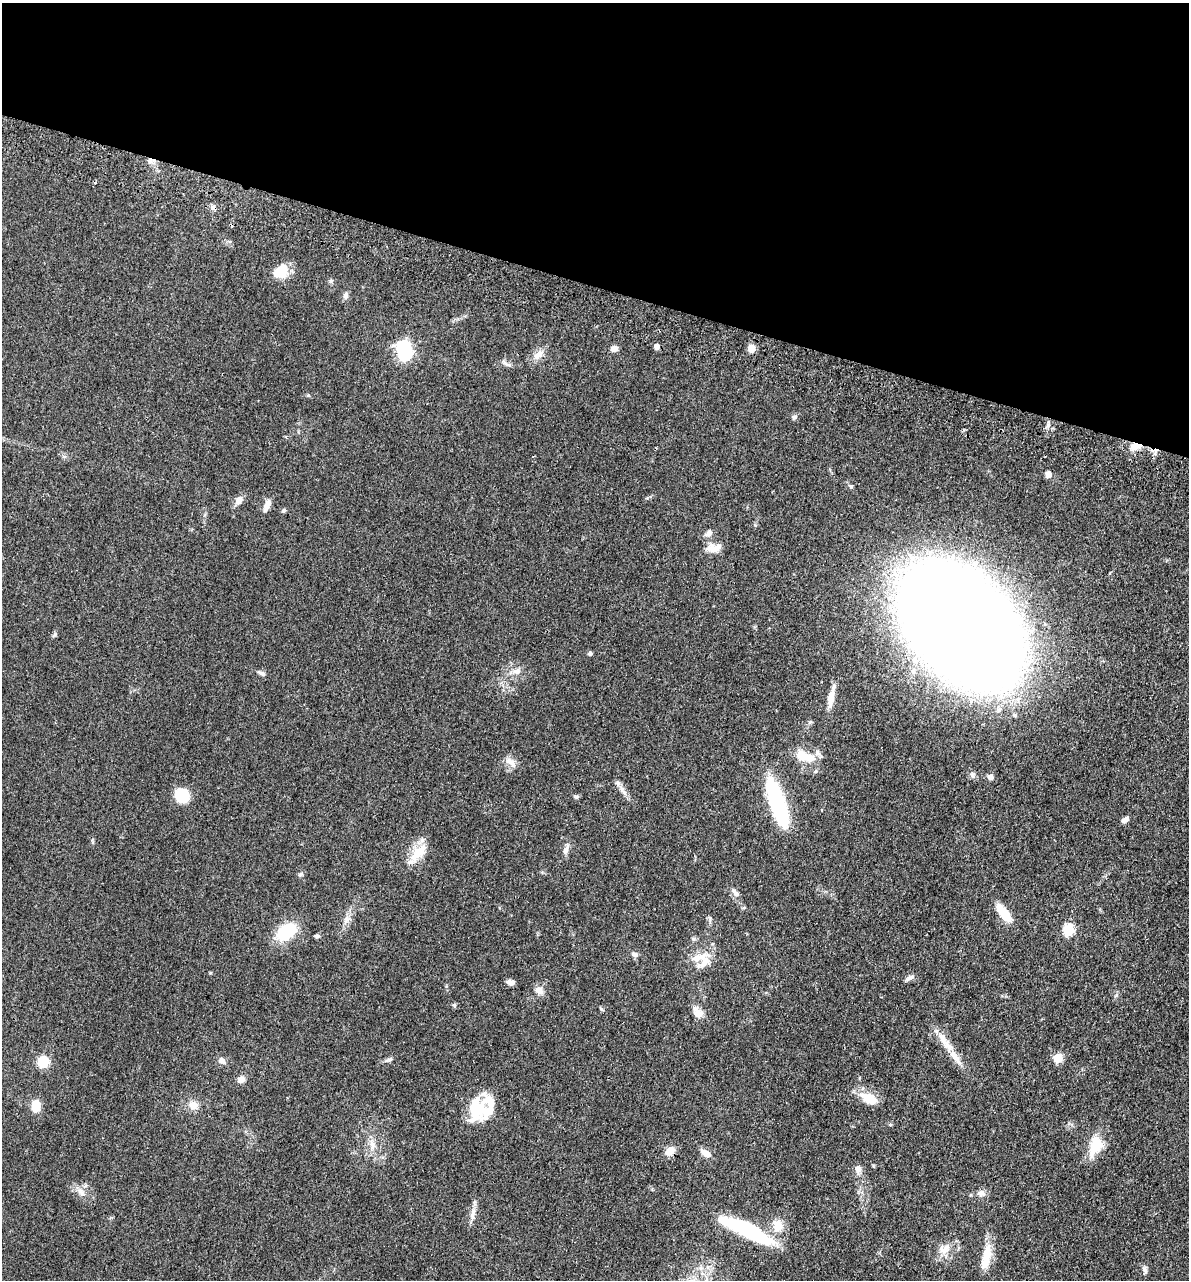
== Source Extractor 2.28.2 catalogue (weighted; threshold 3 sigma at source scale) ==
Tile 2 of 4 x 4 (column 2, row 1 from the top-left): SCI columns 1510-2696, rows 3906-5183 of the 5276 x 5252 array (HDU 1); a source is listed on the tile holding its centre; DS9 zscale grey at full resolution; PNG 1191 x 1282 px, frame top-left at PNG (2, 3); no overlay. Shown black and unused: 22% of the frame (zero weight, under 3 of 4 exposures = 6% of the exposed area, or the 3 px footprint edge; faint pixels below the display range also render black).
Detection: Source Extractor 2.28.2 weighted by HDU 2 'WHT'; one run over the whole footprint, this tile lists its part. Background 0.0401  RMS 0.0049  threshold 0.0219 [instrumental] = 3 sigma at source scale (4.5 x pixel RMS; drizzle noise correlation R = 1.50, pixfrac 1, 0.05/0.05 arcsec/px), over >= 5 px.
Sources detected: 84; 3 inside a brighter object's white glare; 2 cosmic-ray / hot-pixel residue — not listed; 6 inside a brighter listed object's ellipse — not listed separately; the other 73 listed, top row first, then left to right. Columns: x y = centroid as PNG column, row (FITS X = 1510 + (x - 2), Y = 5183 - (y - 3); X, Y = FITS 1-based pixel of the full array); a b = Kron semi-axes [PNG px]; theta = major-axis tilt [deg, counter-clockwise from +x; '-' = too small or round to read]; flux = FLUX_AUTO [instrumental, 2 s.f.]
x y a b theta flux
213 207 8 6 -24 1.7
281 271 18 13 44 10
346 295 8 6 84 1.6
657 347 5 5 - 3.4
403 348 7 6 - 89
751 348 5 5 - 10
614 349 8 6 20 2.6
538 354 16 9 42 4
506 364 17 4 -36 1.4
794 417 7 5 14 1.1
1137 445 11 6 -12 4.5
1048 474 6 6 - 2.6
239 500 12 8 68 2.5
267 505 16 6 66 3.4
284 510 6 5 - 0.78
709 533 11 7 48 2.1
714 548 20 10 5 4.6
961 625 87 57 -47 1800
590 653 5 5 - 1.1
517 671 11 7 15 2.5
261 673 11 5 -24 1.5
831 699 27 7 78 5.8
810 758 19 10 -21 6.9
511 762 18 8 -41 3.3
816 771 6 4 70 0.61
972 775 8 7 - 1.5
990 777 6 6 - 2.2
618 783 8 6 -44 1.5
182 796 12 11 - 18
576 797 6 4 18 0.73
777 803 49 13 -72 57
1125 820 10 5 34 1.8
566 850 14 6 69 2.1
419 853 30 12 41 9.2
300 874 6 5 - 0.92
735 892 16 5 -48 1.8
1004 913 22 8 -52 11
347 920 9 7 42 2
1068 930 6 5 - 34
286 932 16 11 34 26
317 936 6 5 - 0.88
693 939 6 5 - 0.79
635 954 9 6 -22 1.6
700 957 27 9 15 7.1
910 978 13 5 27 1.7
510 982 8 5 -10 2.5
539 990 12 9 -38 2.8
454 1005 5 5 - 0.71
601 1009 6 3 -20 0.54
697 1013 14 10 -59 4.2
955 1057 27 8 -54 6.5
1058 1058 5 5 - 20
389 1059 12 4 19 1.2
222 1061 8 6 -47 2.3
43 1062 10 10 - 10
241 1079 9 8 - 2.6
869 1099 18 10 -27 9.8
193 1105 12 11 - 4
36 1106 12 8 -85 7.7
475 1107 28 24 -21 16
372 1144 16 5 -75 3
1096 1145 25 16 72 12
670 1151 11 8 39 4.7
705 1153 14 7 -32 3.8
858 1169 10 8 -57 2.3
81 1192 14 7 -52 2.8
981 1193 12 8 -1 2.4
473 1213 21 6 81 3.3
777 1225 14 11 -81 6.3
745 1230 56 13 -25 47
944 1249 16 12 24 5.4
986 1257 34 10 77 9.8
1145 1270 10 5 -61 1.4
Overlapping masked pixels (flux is a lower limit): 3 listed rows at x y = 213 207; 1137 445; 670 1151
Unlisted compact peaks at least as high as the median listed source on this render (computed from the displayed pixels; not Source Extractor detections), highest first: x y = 55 634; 308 395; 331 281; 1116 995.